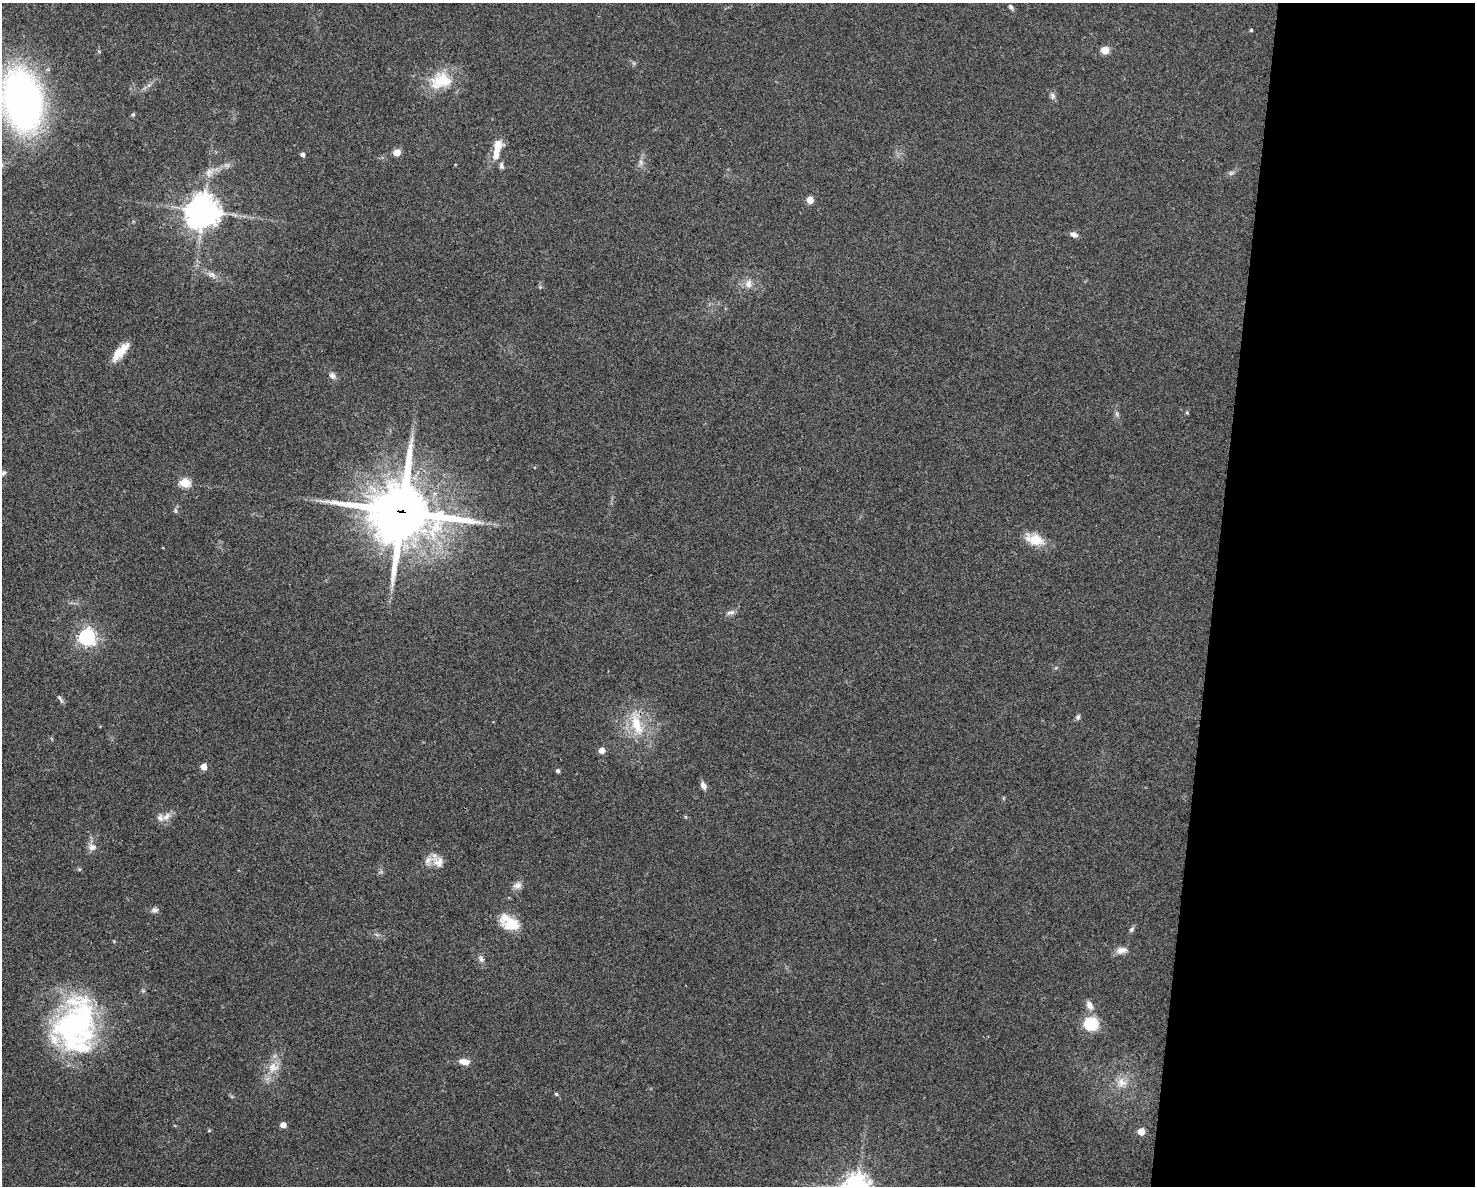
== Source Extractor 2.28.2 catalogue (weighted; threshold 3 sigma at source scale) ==
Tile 9 of 3 x 4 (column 3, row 3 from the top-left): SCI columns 3175-4647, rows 1186-2369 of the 4759 x 4740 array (HDU 1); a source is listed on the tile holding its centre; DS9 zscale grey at full resolution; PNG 1477 x 1188 px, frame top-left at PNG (2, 3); no overlay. Shown black and unused: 18% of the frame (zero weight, under 3 of 4 exposures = <1% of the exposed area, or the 3 px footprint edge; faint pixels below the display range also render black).
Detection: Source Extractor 2.28.2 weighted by HDU 2 'WHT'; one run over the whole footprint, this tile lists its part. Background 0.0622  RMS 0.0051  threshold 0.023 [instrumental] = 3 sigma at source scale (4.5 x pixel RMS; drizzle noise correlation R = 1.50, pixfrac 1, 0.05/0.05 arcsec/px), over >= 5 px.
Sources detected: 66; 1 too faint to see at this stretch — not listed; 7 inside a brighter listed object's ellipse — not listed separately; the other 58 listed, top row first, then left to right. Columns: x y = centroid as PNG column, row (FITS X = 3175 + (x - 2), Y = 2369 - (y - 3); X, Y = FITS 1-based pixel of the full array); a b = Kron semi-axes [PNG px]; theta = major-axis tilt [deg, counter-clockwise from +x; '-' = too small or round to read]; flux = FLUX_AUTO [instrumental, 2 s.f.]
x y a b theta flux
1011 7 8 5 -50 1.3
1251 30 4 4 - 0.65
1105 50 6 6 - 6.7
99 51 5 3 - 0.5
441 80 32 20 42 16
1053 96 9 7 -69 1.7
22 100 46 28 -79 260
133 114 5 5 - 0.73
498 146 15 11 71 6.2
397 152 5 5 - 9.1
303 155 4 4 - 1.7
641 162 9 4 -82 1.5
501 166 10 6 -79 1.5
209 172 12 9 58 3.6
1231 173 6 5 - 1
810 200 5 5 - 8.5
203 211 10 10 - 910
1074 235 9 6 -20 2.3
212 275 13 7 -32 2.8
748 284 11 9 77 3.4
540 287 5 5 - 0.62
120 352 26 9 47 8.5
332 376 9 7 -41 2.2
1187 413 5 4 - 0.68
1117 414 7 4 -73 1
3 473 9 4 25 1
185 483 5 5 - 29
175 510 8 4 -89 0.93
402 512 22 19 -7 3500
1034 539 27 14 -18 9.7
731 612 13 6 16 1.9
87 637 6 6 - 200
60 699 13 3 -59 1.1
1078 717 7 6 - 1.1
637 725 34 13 -72 16
602 750 5 4 - 6.1
204 767 5 4 - 7.1
558 771 4 4 - 1.3
703 786 11 7 -63 2.2
167 816 13 8 42 3.4
92 847 10 9 - 2.9
439 862 17 13 -42 5.3
517 885 12 8 10 2.7
155 910 9 7 5 1.8
512 924 22 14 -9 12
1131 929 8 5 46 1.1
1121 950 14 8 11 3.5
481 959 10 7 -70 1.7
1090 1005 14 8 -59 3.3
1091 1024 7 6 - 44
76 1025 62 42 82 110
464 1062 14 7 -13 3.9
273 1067 15 15 - 7.2
1122 1082 14 13 - 6.1
556 1094 5 4 - 0.7
283 1125 4 4 - 4.6
209 1130 5 3 - 0.49
1141 1132 5 5 - 9.9
Overlapping masked pixels (flux is a lower limit): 2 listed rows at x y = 402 512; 637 725
Isophote crosses this tile's border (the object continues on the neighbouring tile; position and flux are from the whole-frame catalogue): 2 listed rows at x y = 22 100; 3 473